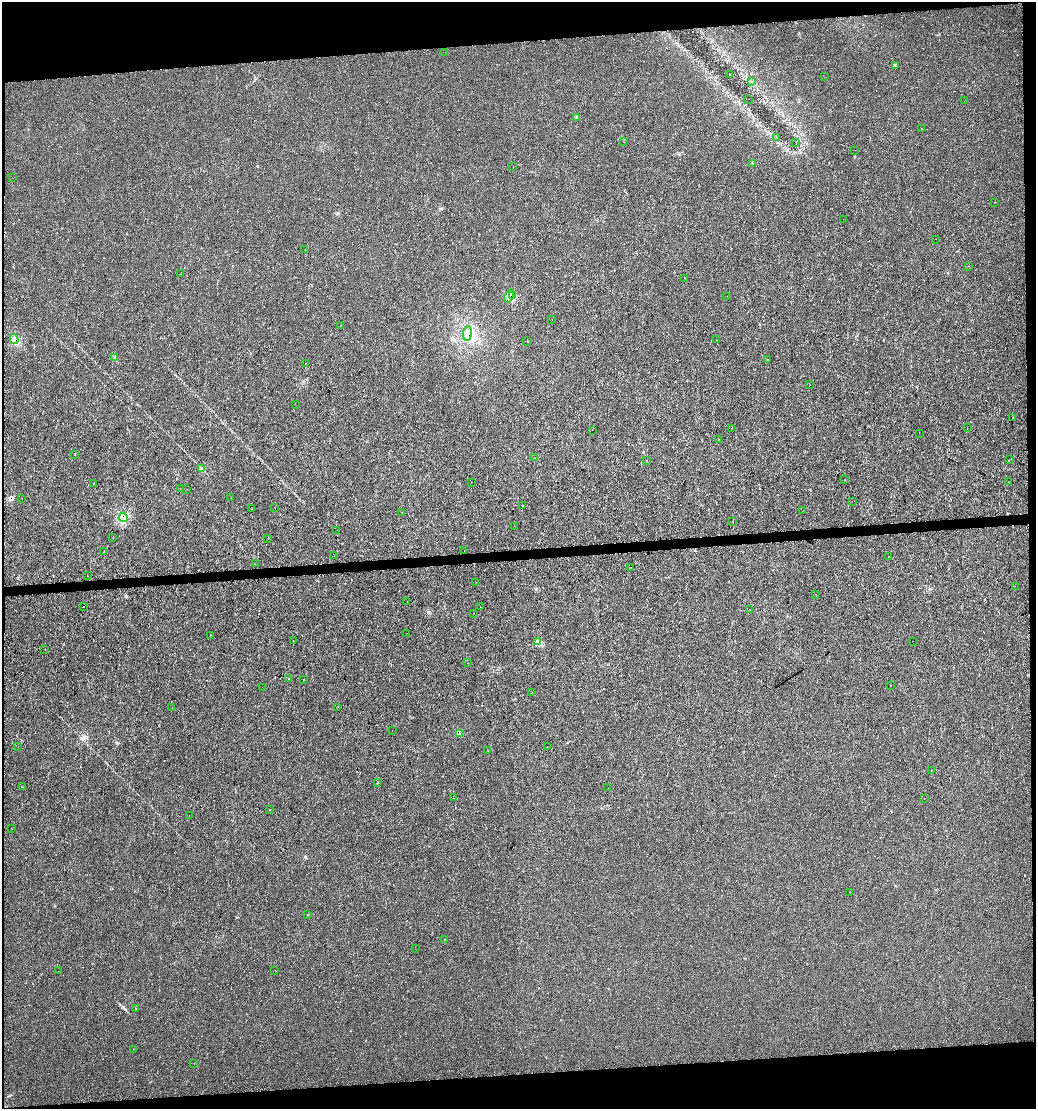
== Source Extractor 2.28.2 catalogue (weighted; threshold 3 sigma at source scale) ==
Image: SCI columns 36-4169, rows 1-4426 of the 4169 x 4426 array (HDU 1 of 3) = the unmasked area's bounding box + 8 px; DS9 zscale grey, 4 x 4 block average (1 PNG px = mean of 4 x 4 image px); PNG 1038 x 1111 px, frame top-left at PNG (2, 2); each listed source drawn as its Kron ellipse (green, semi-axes under 4 px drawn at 4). Shown black and unused: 9% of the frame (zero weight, under 2 of 3 exposures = <1% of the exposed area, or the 3 px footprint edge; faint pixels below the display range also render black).
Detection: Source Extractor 2.28.2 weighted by HDU 2 'WHT'. Background 0.00468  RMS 0.0037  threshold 0.0165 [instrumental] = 3 sigma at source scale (4.5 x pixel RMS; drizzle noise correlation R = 1.50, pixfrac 1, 0.0396/0.0396 arcsec/px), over >= 5 px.
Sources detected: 144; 16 cosmic-ray / hot-pixel residue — neither listed nor drawn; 3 coinciding with a brighter row at this scale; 5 inside a brighter listed object's ellipse — not listed separately; the other 120 listed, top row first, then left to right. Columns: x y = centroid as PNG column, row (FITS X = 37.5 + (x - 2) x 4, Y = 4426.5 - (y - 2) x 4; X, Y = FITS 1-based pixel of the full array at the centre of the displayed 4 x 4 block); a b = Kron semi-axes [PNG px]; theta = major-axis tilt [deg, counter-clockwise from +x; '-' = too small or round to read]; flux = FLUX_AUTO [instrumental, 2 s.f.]
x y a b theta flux
445 52 2 2 - 1
895 66 2 2 - 1
730 74 2 2 - 0.83
824 77 2 2 - 0.54
751 81 2 2 - 1
748 99 2 2 - 1
964 101 2 2 - 1.5
577 117 3 2 - 1.1
922 129 2 2 - 0.47
777 138 2 2 - 0.64
624 142 2 2 - 0.61
796 143 2 2 - 0.47
854 150 2 2 - 4.6
753 163 3 2 - 2.4
513 166 2 2 - 0.77
12 178 2 2 - 0.38
995 202 2 2 - 0.45
843 219 2 2 - 0.47
935 239 2 2 - 1.5
305 250 2 2 - 0.68
969 266 2 2 - 0.36
181 274 2 2 - 3
685 278 2 2 - 0.37
513 295 3 2 - 2.6
509 296 7 2 67 5.2
727 296 2 2 - 0.49
552 319 2 2 - 0.85
340 326 2 2 - 0.29
467 333 7 4 83 10
14 339 5 3 - 5.6
716 340 2 2 - 0.49
527 341 2 2 - 0.65
115 357 2 2 - 1.1
767 360 2 2 - 0.65
305 363 2 2 - 0.83
810 384 2 2 - 0.56
295 404 2 2 - 0.3
1012 417 2 2 - 72
732 428 2 2 - 0.69
967 428 2 2 - 2.2
592 430 2 2 - 1.8
919 433 2 2 - 0.4
718 440 2 2 - 0.99
74 454 2 2 - 1.4
535 458 2 2 - 1.2
646 460 2 2 - 1.8
1009 460 2 2 - 0.58
202 468 4 3 - 3.6
845 480 2 2 - 1.1
1008 482 2 2 - 0.28
471 483 2 2 - 0.4
94 484 2 2 - 2.8
180 489 2 2 - 2.5
187 489 2 2 - 2
22 498 2 2 - 1.2
231 498 2 2 - 0.41
852 501 2 2 - 0.91
522 505 2 2 - 12
275 507 2 2 - 2.8
252 509 2 2 - 0.49
803 511 2 2 - 0.79
402 512 2 2 - 0.36
123 517 5 3 - 9.7
733 521 2 2 - 1.9
515 526 2 2 - 0.4
337 530 2 2 - 0.45
113 538 2 2 - 1
268 538 2 2 - 0.56
464 551 2 2 - 0.43
103 552 2 2 - 0.51
334 556 2 2 - 0.86
888 556 2 2 - 0.59
255 564 2 2 - 0.66
630 567 2 2 - 1.6
87 576 2 2 - 0.91
476 582 2 2 - 0.31
1015 586 2 2 - 0.33
816 594 2 2 - 1.3
407 601 2 2 - 0.86
83 607 2 2 - 0.51
480 607 2 2 - 4.6
749 610 2 2 - 7.9
474 613 2 2 - 0.38
406 633 2 2 - 0.98
210 635 2 2 - 0.52
293 641 2 2 - 0.87
913 641 2 2 - 0.3
537 642 4 3 - 4.3
44 649 2 2 - 1.5
468 663 2 2 - 0.54
288 679 2 2 - 1.1
303 680 2 2 - 1.8
891 685 2 2 - 0.32
262 687 2 2 - 0.39
532 693 2 2 - 0.84
337 707 2 2 - 2.2
172 708 2 2 - 0.39
392 730 2 2 - 0.6
459 733 2 2 - 2
18 747 2 2 - 0.41
547 747 2 2 - 1.2
488 750 2 2 - 0.42
931 770 2 2 - 1.3
377 783 2 2 - 0.65
22 787 2 2 - 0.9
608 788 2 2 - 0.24
453 798 2 2 - 1.6
925 798 2 2 - 0.64
270 810 2 2 - 1
189 815 2 2 - 0.73
11 828 2 2 - 0.34
850 892 2 2 - 0.39
308 915 2 2 - 0.51
445 939 2 2 - 0.47
415 949 2 2 - 0.41
58 971 2 2 - 0.9
275 971 2 2 - 0.49
136 1008 2 2 - 1.2
133 1049 2 2 - 0.43
194 1063 2 2 - 1.4
Overlapping masked pixels (flux is a lower limit): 3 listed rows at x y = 467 333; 123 517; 459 733
Diffuse or blended objects may show on this block-average render without a row.